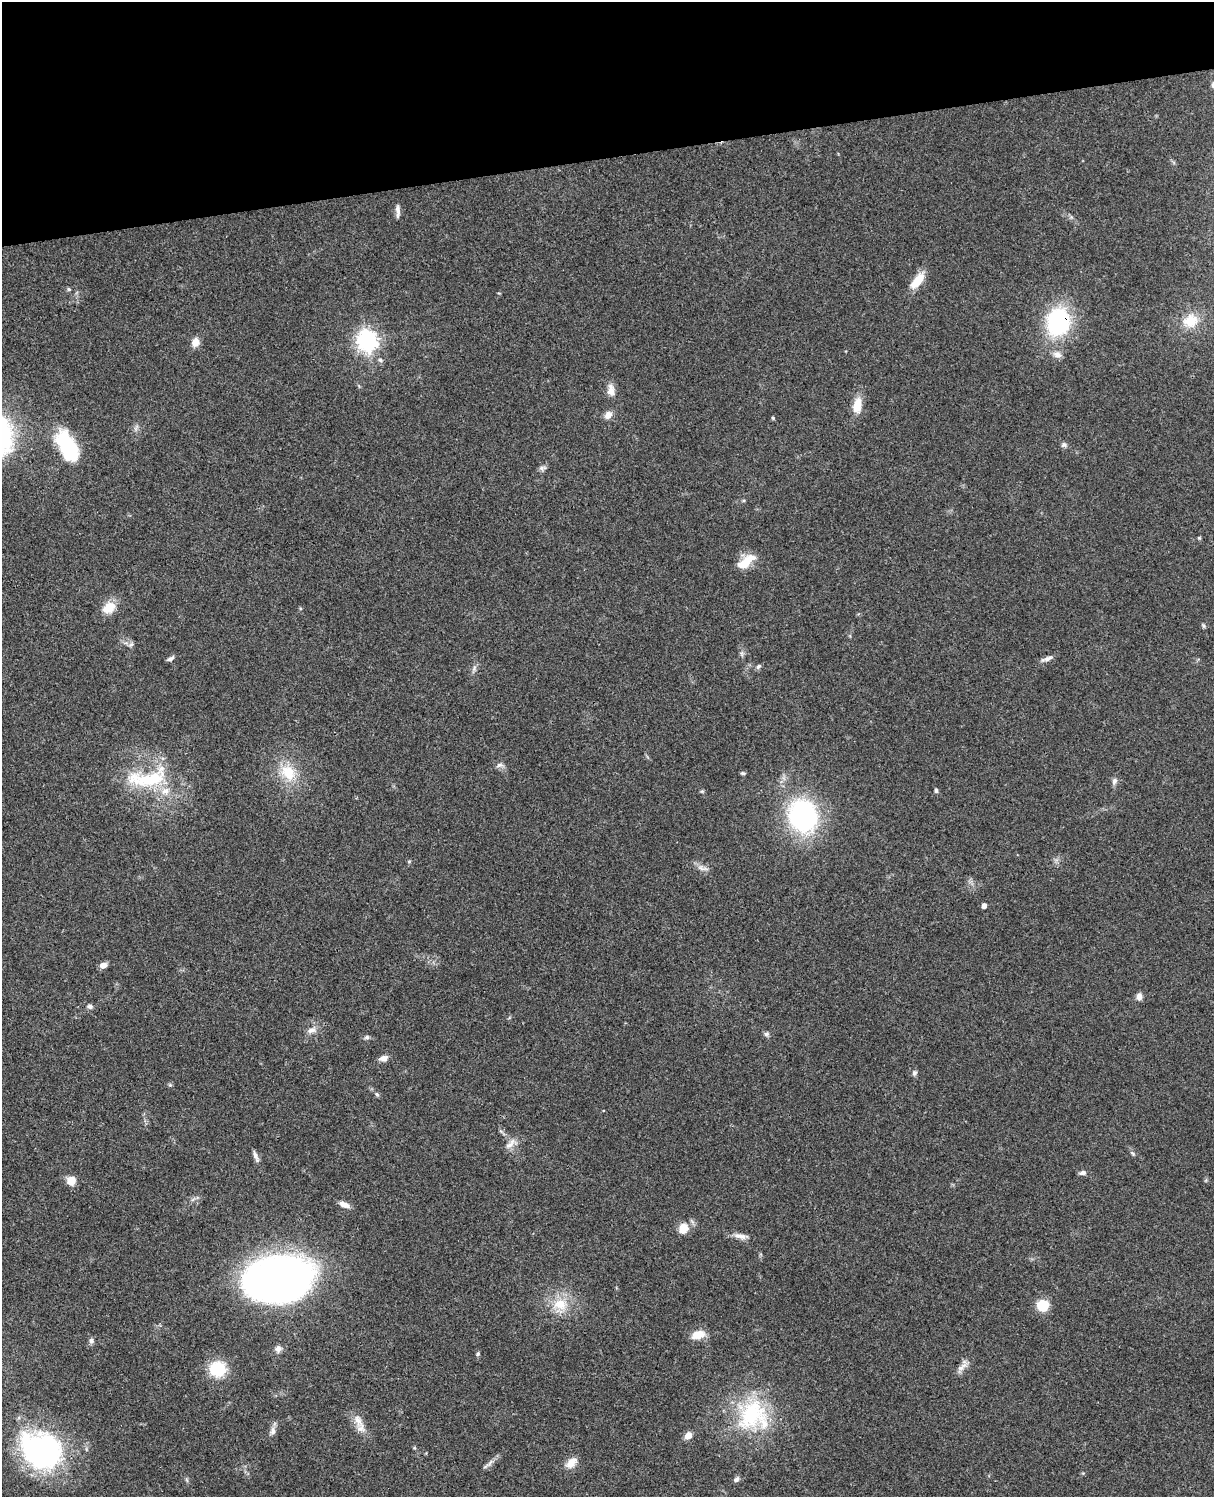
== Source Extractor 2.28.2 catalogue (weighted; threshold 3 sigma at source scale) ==
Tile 3 of 4 x 3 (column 3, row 1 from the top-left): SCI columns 2545-3756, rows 3268-4762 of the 5086 x 4926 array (HDU 1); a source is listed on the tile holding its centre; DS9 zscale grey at full resolution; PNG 1216 x 1499 px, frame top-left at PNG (2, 2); no overlay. Shown black and unused: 10% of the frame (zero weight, under 3 of 4 exposures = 6% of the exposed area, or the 3 px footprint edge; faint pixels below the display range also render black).
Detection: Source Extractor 2.28.2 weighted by HDU 2 'WHT'; one run over the whole footprint, this tile lists its part. Background 0.0863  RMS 0.0061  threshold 0.0276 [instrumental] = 3 sigma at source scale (4.5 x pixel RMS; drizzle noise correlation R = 1.50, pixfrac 1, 0.05/0.05 arcsec/px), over >= 5 px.
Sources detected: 76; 1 inside a brighter object's white glare — not listed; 2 inside a brighter listed object's ellipse — not listed separately; the other 73 listed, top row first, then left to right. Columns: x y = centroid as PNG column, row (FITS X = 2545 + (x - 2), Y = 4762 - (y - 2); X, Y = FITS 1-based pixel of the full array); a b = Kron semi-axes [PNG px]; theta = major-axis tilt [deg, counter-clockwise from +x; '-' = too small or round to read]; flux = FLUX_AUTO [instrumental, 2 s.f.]
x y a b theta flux
398 211 16 5 -88 2.6
917 281 22 9 51 11
69 289 5 5 - 0.83
1191 321 19 17 21 14
1058 322 21 18 79 86
367 340 8 7 - 370
195 342 9 8 - 5.6
1057 354 12 9 -19 3.6
380 360 7 6 - 1.4
611 390 15 9 -85 5.1
857 405 21 10 81 9.6
608 415 11 9 50 3.6
773 418 4 4 - 0.8
136 428 10 4 57 1.5
1064 445 8 7 - 1.6
67 446 26 15 -58 49
542 468 11 6 14 1.8
1199 538 5 4 - 0.67
745 562 25 10 36 13
109 608 18 13 35 9.8
1204 626 6 4 -89 0.86
131 644 9 5 40 1.5
742 653 8 4 -90 1.4
170 658 9 4 30 1.7
1047 659 16 5 19 2.6
758 666 8 5 45 1.3
474 668 9 6 64 1.9
499 765 10 6 7 2.1
288 772 24 18 -51 18
743 773 6 4 7 0.97
147 779 60 23 7 44
1114 781 10 6 74 2.1
936 790 6 4 -88 1
702 791 6 4 0 0.77
803 816 24 20 -72 130
703 868 18 6 -16 3.2
984 906 4 4 - 3.3
103 965 7 6 - 3.9
1139 996 8 7 - 3.1
90 1006 7 6 - 1.7
312 1030 14 8 18 3.9
766 1034 7 6 - 1.6
367 1037 7 5 15 1.4
383 1058 11 7 7 3
914 1073 7 6 - 1.4
170 1085 6 4 -43 0.82
377 1094 6 5 - 1
510 1144 17 7 45 4.3
1133 1153 7 4 -46 1.1
255 1156 14 5 -68 2.6
1083 1173 9 5 6 1.9
71 1181 10 9 - 6.7
344 1205 13 6 -23 4.1
683 1228 10 9 - 9.4
740 1236 21 7 -10 4.2
281 1279 48 31 6 470
560 1304 20 16 -3 15
1043 1305 12 11 - 14
698 1335 16 10 16 8
91 1341 7 6 - 1.7
278 1349 9 8 - 2.8
478 1354 6 4 69 0.89
962 1367 19 7 32 3.8
218 1369 15 15 - 25
752 1414 43 32 49 57
358 1420 23 10 -64 7.3
273 1431 10 7 80 2.9
688 1435 8 6 53 5
41 1450 48 38 -32 120
490 1463 13 4 57 2.4
571 1463 17 10 45 5.9
736 1479 8 6 41 1.6
187 1480 7 4 -71 0.92
Overlapping masked pixels (flux is a lower limit): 1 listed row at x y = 1058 322